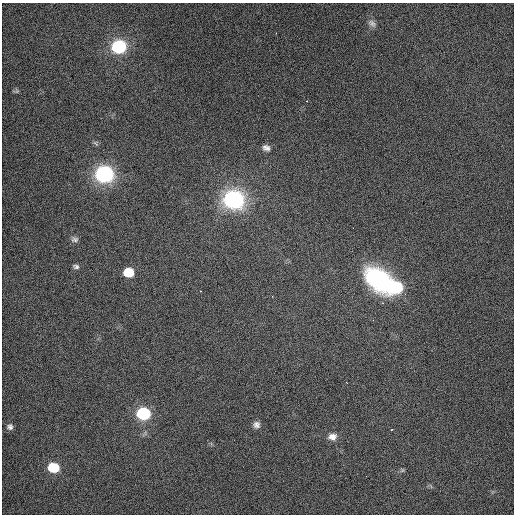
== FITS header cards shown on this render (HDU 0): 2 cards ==
NAXIS1  =                  512 / Axis length
NAXIS2  =                  512 / Axis length

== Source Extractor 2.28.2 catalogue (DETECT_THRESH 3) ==
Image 512 x 512 px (HDU 0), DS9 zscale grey, 1 PNG px = 1 image px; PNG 516 x 516 px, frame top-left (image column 1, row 512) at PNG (2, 3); no overlay
Background 452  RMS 2.3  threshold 6.76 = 3 sigma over >= 5 px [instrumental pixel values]
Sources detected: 20; all 20 listed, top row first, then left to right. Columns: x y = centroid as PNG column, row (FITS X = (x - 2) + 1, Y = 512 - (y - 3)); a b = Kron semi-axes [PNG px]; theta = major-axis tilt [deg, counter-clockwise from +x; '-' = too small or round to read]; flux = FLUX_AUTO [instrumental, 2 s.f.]
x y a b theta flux
372 23 10 6 -38 470
119 47 9 7 -4 29000
266 148 7 5 -14 570
104 174 9 8 - 78000
234 199 9 8 - 110000
75 239 10 7 6 490
76 266 9 6 -17 430
129 272 8 7 - 6800
379 280 30 20 -40 17000
396 287 10 8 12 16000
405 294 3 3 - 230
272 296 3 3 - 140
383 303 3 3 - 150
143 413 8 7 - 27000
256 425 9 9 - 740
10 427 6 5 - 400
391 430 3 2 - 140
332 437 13 10 10 1300
53 468 8 6 -12 9700
402 470 7 5 45 260